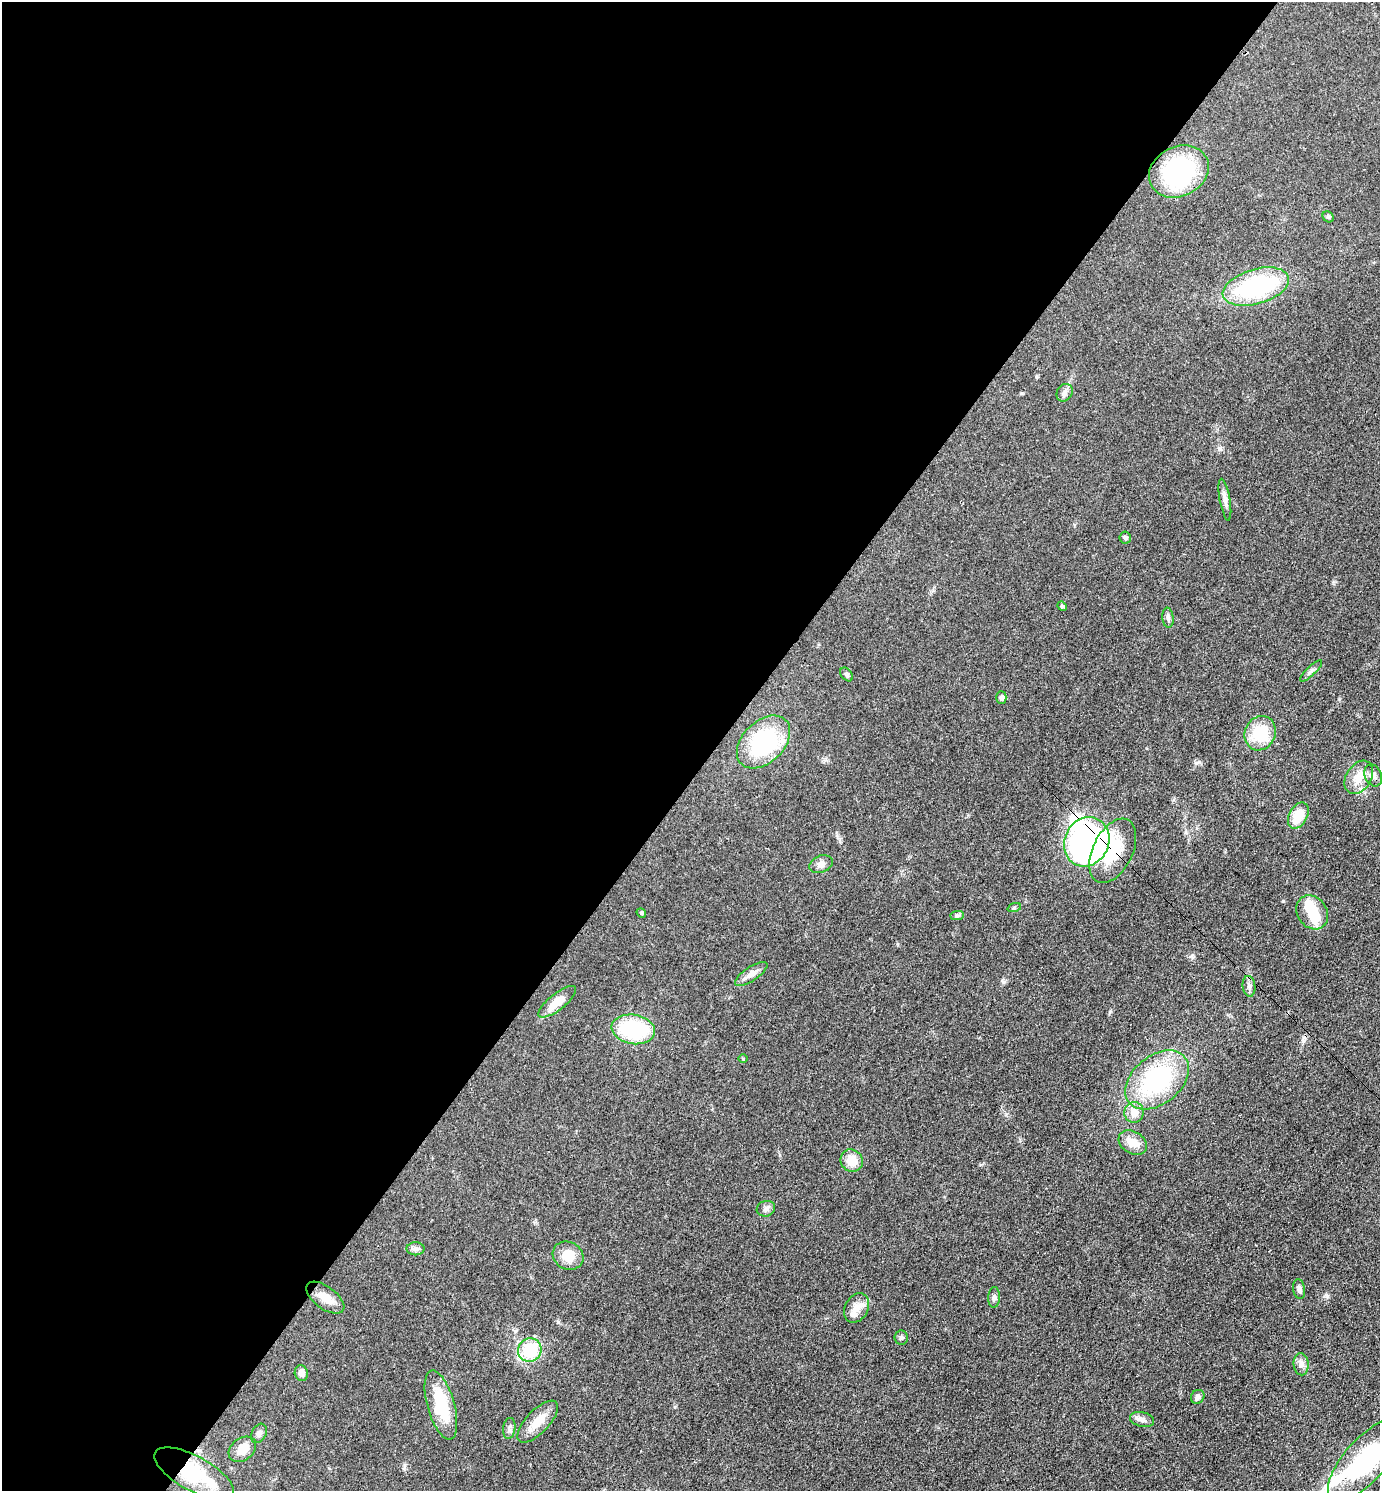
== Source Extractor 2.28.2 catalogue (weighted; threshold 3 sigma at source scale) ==
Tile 5 of 4 x 4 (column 1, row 2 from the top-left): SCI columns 298-1675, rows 2982-4470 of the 5965 x 5962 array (HDU 1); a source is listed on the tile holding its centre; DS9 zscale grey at full resolution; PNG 1382 x 1493 px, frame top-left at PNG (2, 2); each listed source drawn as its Kron ellipse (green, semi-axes under 4 px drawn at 4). Shown black and unused: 52% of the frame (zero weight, under 3 of 4 exposures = <1% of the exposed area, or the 3 px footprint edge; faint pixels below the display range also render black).
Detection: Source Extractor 2.28.2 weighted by HDU 2 'WHT'; one run over the whole footprint, this tile lists its part. Background 0.0772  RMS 0.0065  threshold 0.0295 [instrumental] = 3 sigma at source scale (4.5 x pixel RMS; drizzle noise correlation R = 1.50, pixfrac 1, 0.05/0.05 arcsec/px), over >= 5 px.
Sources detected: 58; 5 inside a brighter object's white glare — neither listed nor drawn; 1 inside a brighter listed object's ellipse — not listed separately; the other 52 listed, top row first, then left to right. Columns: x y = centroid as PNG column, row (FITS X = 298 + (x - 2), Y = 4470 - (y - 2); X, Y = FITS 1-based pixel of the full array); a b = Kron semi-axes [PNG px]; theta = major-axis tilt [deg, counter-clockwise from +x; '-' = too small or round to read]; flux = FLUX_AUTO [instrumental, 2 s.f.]
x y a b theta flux
1179 171 31 25 27 78
1328 217 6 5 - 1.1
1256 287 34 17 16 76
1065 393 9 7 56 2.3
1225 500 21 5 -80 3.6
1125 538 6 5 - 1.3
1062 606 5 4 - 0.81
1168 618 10 5 -84 1.8
1311 671 14 4 44 1.9
847 674 8 5 -52 1.3
1001 698 6 5 - 1.7
1260 733 17 15 66 25
763 742 31 21 45 61
1373 775 11 8 -66 3.2
1359 777 18 12 58 9.6
1298 815 14 9 61 14
1087 842 25 22 64 210
1113 851 35 20 64 26
821 864 12 8 21 3.3
1014 908 7 4 19 0.93
1312 912 18 14 -54 16
641 913 5 4 - 0.82
957 916 7 4 1 1.2
751 974 19 7 34 4.3
1249 986 10 6 -83 2.4
557 1002 23 8 39 10
633 1029 22 14 -9 54
743 1059 5 3 - 0.52
1157 1080 36 24 39 74
1134 1112 10 9 - 7.3
1133 1142 15 11 -30 8.4
852 1161 11 10 - 9.5
766 1209 9 7 17 2.4
416 1249 9 6 0 2.2
568 1256 16 13 -28 11
1299 1289 9 6 -81 2.3
994 1297 10 6 88 2
325 1298 22 11 -37 8.5
857 1308 16 11 62 6.4
901 1338 7 7 - 1.5
530 1350 12 11 - 26
1301 1364 11 7 -86 3.1
301 1373 8 6 -76 3.4
1198 1397 7 6 - 2.1
441 1405 36 13 -74 29
1142 1419 12 7 -13 3.2
538 1422 27 11 46 11
509 1428 10 6 82 2
259 1433 10 7 60 2.2
242 1449 15 11 38 7.7
1366 1460 52 21 48 76
194 1474 44 17 -29 38
Overlapping masked pixels (flux is a lower limit): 3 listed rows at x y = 1087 842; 1113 851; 194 1474
Isophote crosses this tile's border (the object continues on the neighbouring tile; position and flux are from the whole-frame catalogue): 1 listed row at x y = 1366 1460
Unlisted compact peaks at least as high as the median listed source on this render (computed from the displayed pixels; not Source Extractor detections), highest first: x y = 1327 1296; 1110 1012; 1220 449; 1196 763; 1003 982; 1192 956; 1339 699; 558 1322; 1036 377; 675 1407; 1022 393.